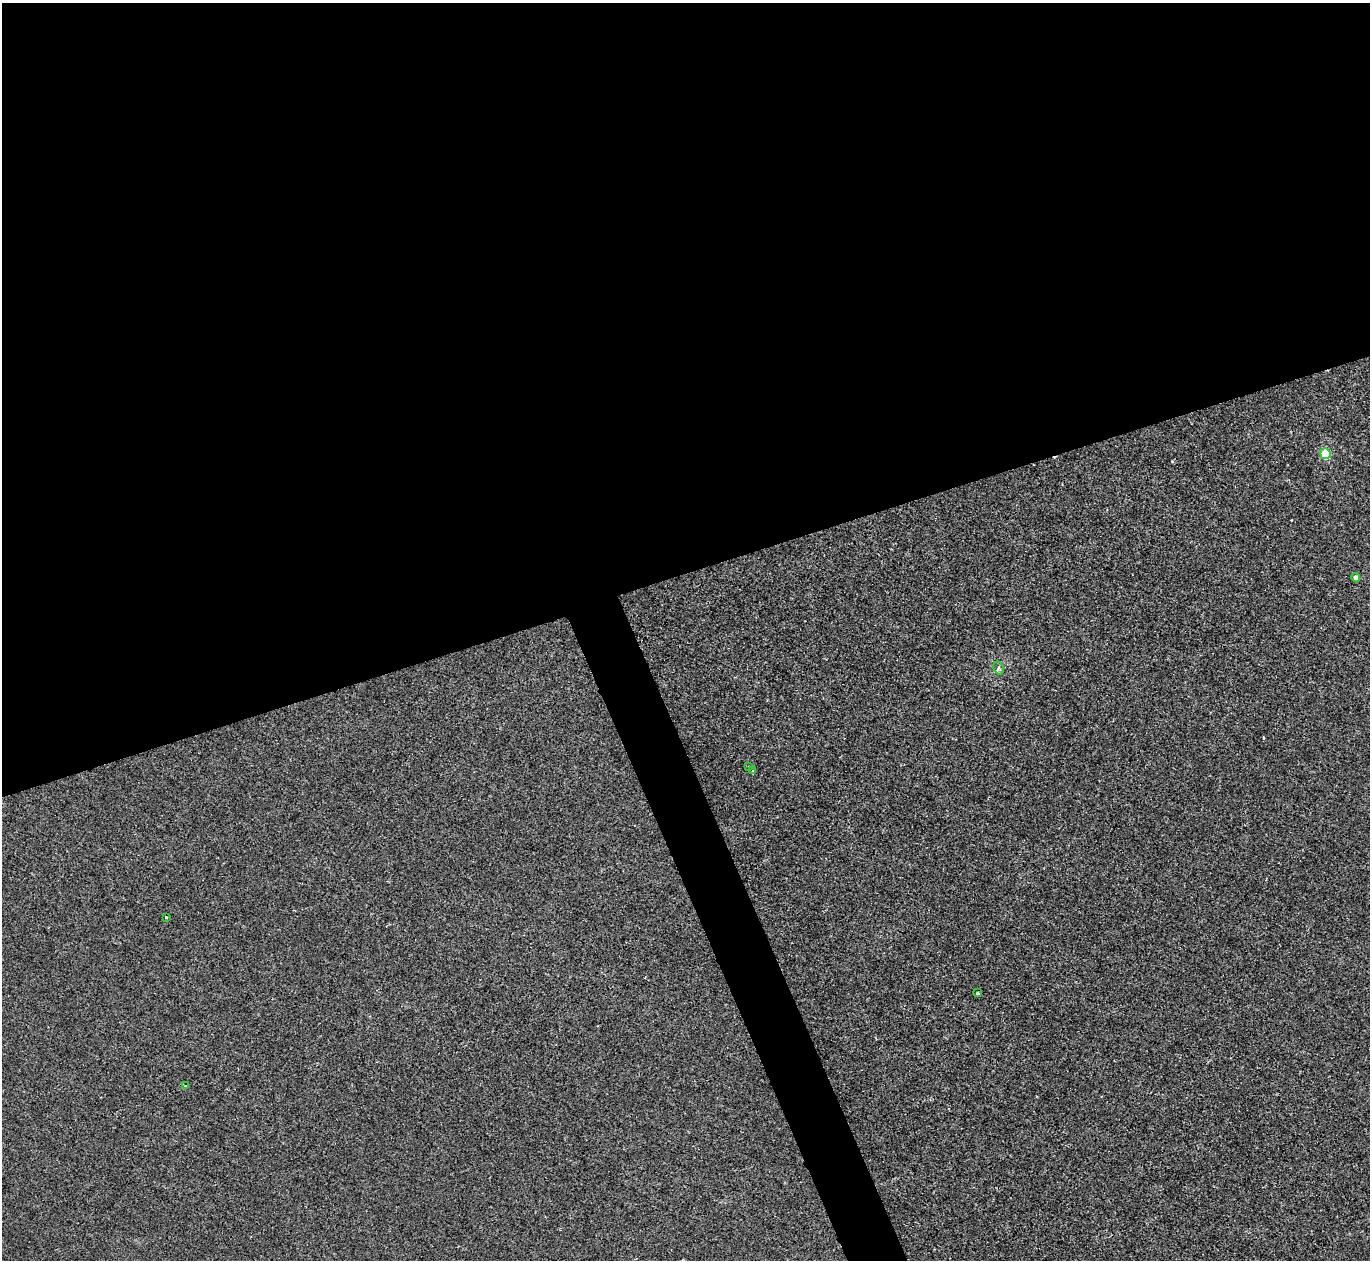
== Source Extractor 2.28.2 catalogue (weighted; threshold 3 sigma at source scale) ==
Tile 2 of 4 x 4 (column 2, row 1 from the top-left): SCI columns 1369-2736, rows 3924-5181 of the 5471 x 5459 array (HDU 1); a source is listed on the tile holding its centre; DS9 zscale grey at full resolution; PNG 1372 x 1262 px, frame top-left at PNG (2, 3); each listed source drawn as its Kron ellipse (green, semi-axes under 4 px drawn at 4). Shown black and unused: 48% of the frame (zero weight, under 2 of 3 exposures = <1% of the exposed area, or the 3 px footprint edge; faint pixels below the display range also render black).
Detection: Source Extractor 2.28.2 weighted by HDU 2 'WHT'; one run over the whole footprint, this tile lists its part. Background -4.43e-06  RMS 0.0032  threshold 0.0146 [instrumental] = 3 sigma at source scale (4.5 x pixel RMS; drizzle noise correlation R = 1.50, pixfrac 1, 0.05/0.05 arcsec/px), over >= 5 px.
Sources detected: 9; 1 cosmic-ray / hot-pixel residue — neither listed nor drawn; the other 8 listed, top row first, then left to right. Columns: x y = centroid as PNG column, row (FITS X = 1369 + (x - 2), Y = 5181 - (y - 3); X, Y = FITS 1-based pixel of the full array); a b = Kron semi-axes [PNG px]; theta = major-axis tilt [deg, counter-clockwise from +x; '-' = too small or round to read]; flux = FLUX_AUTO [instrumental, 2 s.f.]
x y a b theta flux
1325 454 5 5 - 17
1356 577 4 4 - 2.4
999 668 7 5 -62 0.61
749 766 3 3 - 0.44
753 771 3 3 - 0.79
166 917 3 3 - 0.42
978 993 4 3 - 0.69
185 1086 3 3 - 0.45